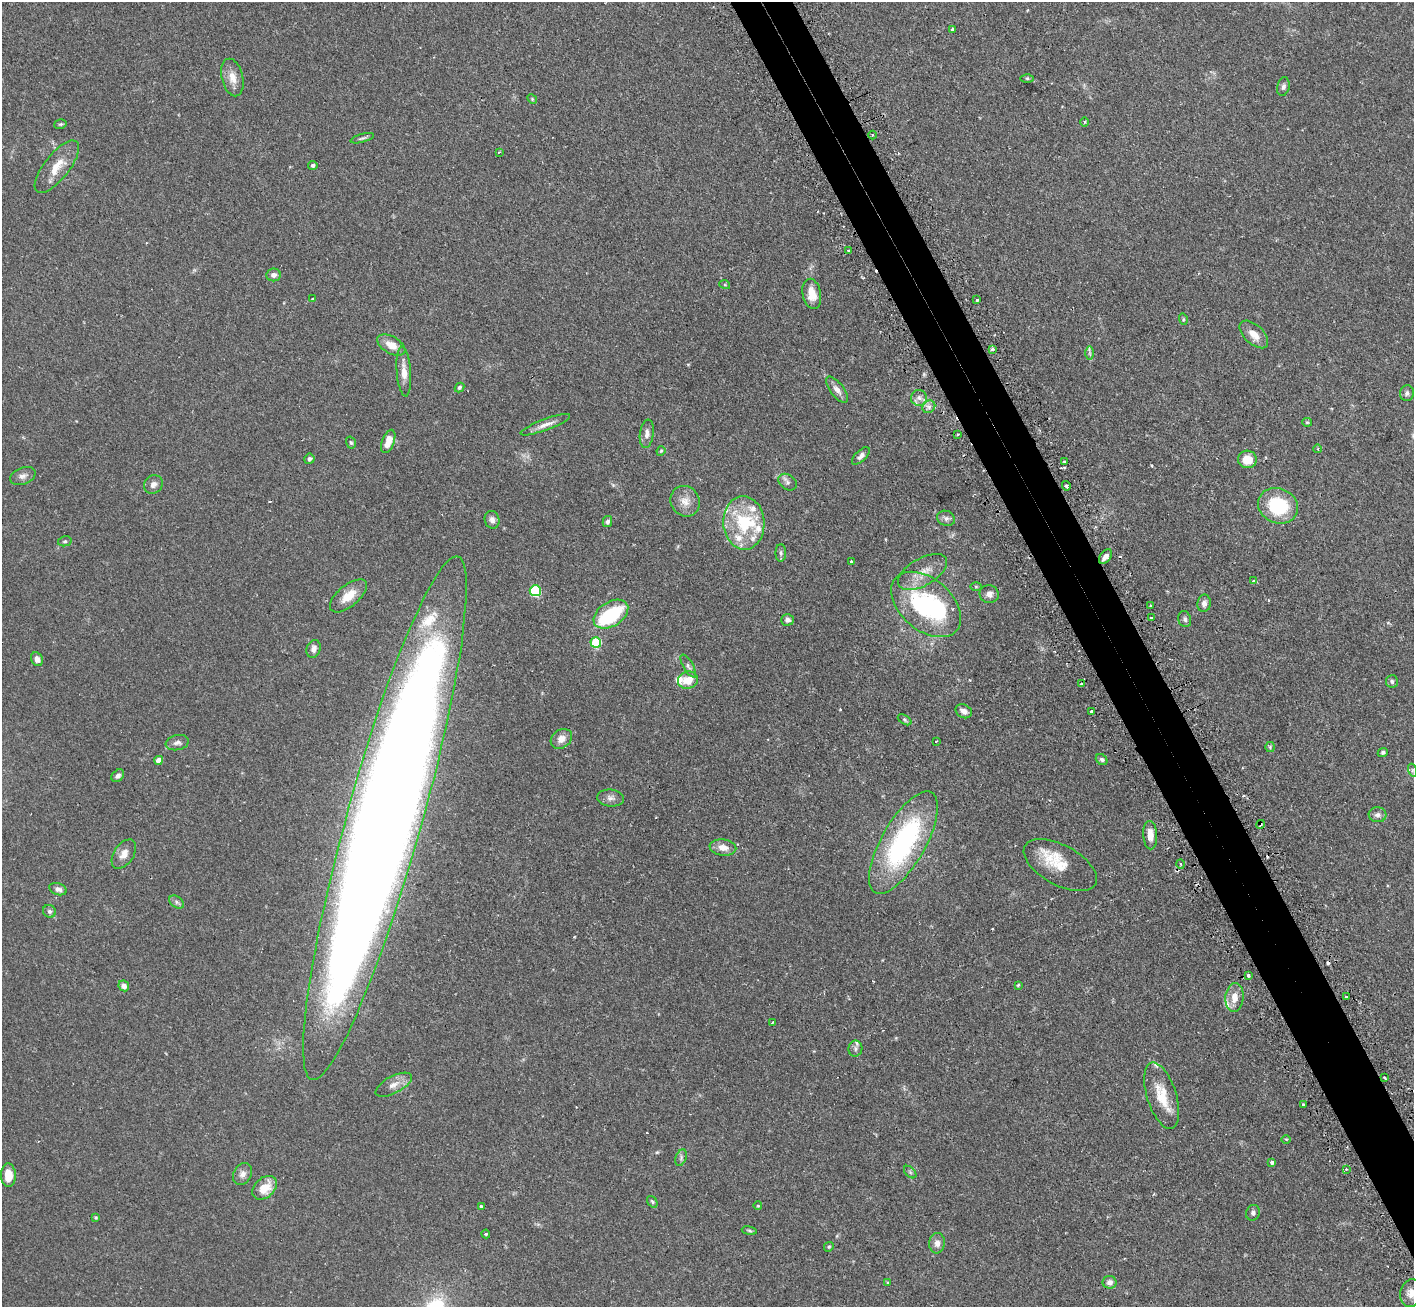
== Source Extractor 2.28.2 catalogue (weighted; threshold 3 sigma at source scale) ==
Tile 6 of 4 x 4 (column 2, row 2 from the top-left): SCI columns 1456-2867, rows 2793-4097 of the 5734 x 5719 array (HDU 1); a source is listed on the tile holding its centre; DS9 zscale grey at full resolution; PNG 1416 x 1309 px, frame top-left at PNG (2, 2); each listed source drawn as its Kron ellipse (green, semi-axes under 4 px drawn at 4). Shown black and unused: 4% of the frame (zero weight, under 2 of 3 exposures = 4% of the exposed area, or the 3 px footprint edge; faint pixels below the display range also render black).
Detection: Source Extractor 2.28.2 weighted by HDU 2 'WHT'; one run over the whole footprint, this tile lists its part. Background 0.153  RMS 0.0061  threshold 0.0275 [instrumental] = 3 sigma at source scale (4.5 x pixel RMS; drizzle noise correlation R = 1.50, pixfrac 1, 0.05/0.05 arcsec/px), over >= 5 px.
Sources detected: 152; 2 inside a brighter object's white glare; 8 cosmic-ray / hot-pixel residue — neither listed nor drawn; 11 inside a brighter listed object's ellipse — not listed separately; the other 131 listed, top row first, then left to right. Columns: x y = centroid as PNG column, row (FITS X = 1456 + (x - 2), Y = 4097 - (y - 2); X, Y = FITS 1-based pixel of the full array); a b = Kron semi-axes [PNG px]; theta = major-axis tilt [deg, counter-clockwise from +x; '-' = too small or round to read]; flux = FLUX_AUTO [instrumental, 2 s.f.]
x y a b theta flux
953 29 3 3 - 2.8
232 78 19 10 -76 6.2
1027 78 6 4 0 0.78
1283 87 9 6 77 1.7
532 99 5 4 - 0.66
1085 122 5 3 - 0.58
60 124 6 4 18 0.85
872 135 4 3 - 0.49
362 138 12 3 15 1.2
499 152 3 2 - 0.58
313 165 5 4 - 1.2
57 167 32 12 52 11
848 251 3 3 - 1.3
273 275 7 6 - 2.5
725 285 5 3 - 0.56
812 294 15 9 -79 7.7
313 298 3 2 - 0.45
977 300 3 3 - 2.9
1183 319 6 3 -73 0.67
1254 334 17 9 -43 6.1
391 345 15 8 -29 6.4
992 349 3 3 - 2.2
1090 353 7 4 -89 1.1
404 372 25 7 -85 6.2
459 387 5 4 - 0.96
837 390 15 6 -52 3.4
1407 393 8 7 - 1.7
919 398 8 8 - 2.8
929 407 7 5 45 1.8
1307 422 5 4 - 0.66
545 425 26 5 21 4.6
647 434 14 7 82 3.1
958 434 3 3 - 1.6
388 441 12 6 70 6.8
351 443 6 4 -72 0.86
1318 449 4 3 - 0.46
661 451 5 4 - 0.63
861 456 11 5 44 2.2
309 459 5 5 - 1.6
1247 459 9 9 - 8.5
1064 461 3 2 - 0.54
23 476 13 8 20 2.8
787 482 10 7 -36 1.8
153 484 10 8 44 2.7
1066 486 5 4 - 1.6
685 501 16 14 -60 6.5
1278 506 20 17 -23 33
946 518 9 7 -25 2.1
492 520 9 7 -76 2.3
607 522 5 5 - 1.5
744 523 27 20 -86 31
65 541 7 5 13 1
781 553 9 5 -90 1.3
1105 557 8 5 49 3
851 562 3 3 - 1
923 572 27 13 30 10
1254 581 4 3 - 1.3
976 587 6 4 -1 0.63
535 591 5 5 - 45
989 594 9 9 - 3.4
348 596 22 10 40 8.4
1204 603 9 6 81 2.5
926 604 40 26 -40 68
1150 606 3 3 - 1.3
611 614 19 12 32 35
1151 618 3 2 - 0.69
1185 619 8 6 -73 1.5
787 620 6 5 - 2.2
596 643 5 5 - 34
314 649 9 7 72 2.8
37 659 7 5 -64 2.4
688 666 13 5 -60 1.9
688 680 10 8 16 7.7
1392 681 6 6 - 1.3
1081 684 3 3 - 3
964 711 8 6 -27 3
1092 711 4 3 - 2.2
905 720 7 4 -32 1
561 739 11 9 37 4.6
936 741 3 2 - 0.47
177 743 12 7 11 2.3
1270 747 5 5 - 0.78
1383 752 5 4 - 1.2
1102 759 6 5 - 1.2
159 760 4 4 - 5.3
1412 770 6 4 -72 0.95
118 776 7 5 44 1.8
610 798 13 8 -7 2.8
1378 815 9 7 -7 2.4
385 818 272 37 74 2600
1260 824 4 3 - 0.95
1150 835 14 7 -87 5.2
903 843 57 22 60 95
723 848 13 8 -9 5
124 854 16 9 56 4.8
1181 864 4 3 - 0.67
1060 865 40 20 -28 17
58 889 9 5 -19 2.1
177 902 8 5 -38 1.4
49 911 7 6 - 1.4
1248 975 3 3 - 1.9
1018 985 3 3 - 0.59
124 986 5 5 - 2.7
1346 997 3 2 - 0.52
1234 998 14 9 85 6.1
772 1022 3 2 - 0.46
855 1049 8 7 - 1.9
1384 1078 4 2 - 0.68
394 1085 20 8 28 5
1162 1096 34 14 -72 15
1303 1105 3 3 - 1.6
1286 1139 4 3 - 0.54
681 1158 8 5 68 1.5
1272 1162 4 4 - 1.3
1346 1169 3 2 - 0.75
910 1172 7 4 -46 1
243 1174 11 8 58 3.1
8 1175 12 7 -89 9.2
265 1188 14 10 41 9.5
652 1202 6 4 -51 0.88
481 1206 3 2 - 1
758 1206 4 3 - 0.44
1253 1213 8 7 - 1.8
96 1217 4 4 - 0.71
749 1231 8 4 -10 0.83
486 1234 4 4 - 0.65
937 1243 10 7 85 3.3
829 1247 5 4 - 0.74
888 1282 4 3 - 0.56
1109 1282 7 6 - 2.6
1411 1293 14 11 74 5.2
Overlapping masked pixels (flux is a lower limit): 2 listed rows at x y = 385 818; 1260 824
Isophote crosses this tile's border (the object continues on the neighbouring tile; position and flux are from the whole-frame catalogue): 1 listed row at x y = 1411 1293